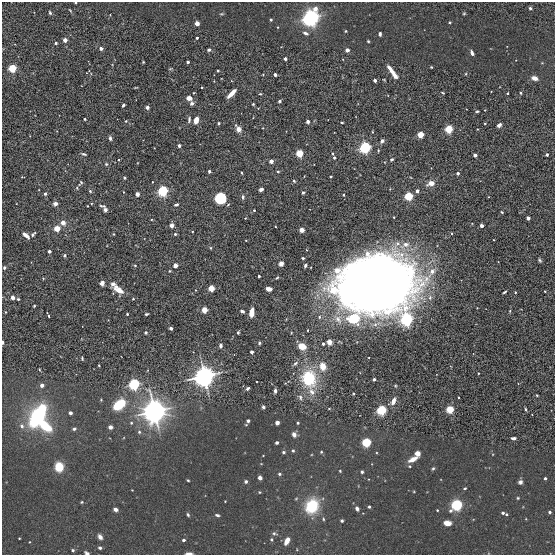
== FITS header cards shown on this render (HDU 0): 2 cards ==
NAXIS1  =                  553
NAXIS2  =                  553

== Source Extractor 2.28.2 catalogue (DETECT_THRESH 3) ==
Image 553 x 553 px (HDU 0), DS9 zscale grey, 1 PNG px = 1 image px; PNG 557 x 557 px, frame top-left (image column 1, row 553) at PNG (2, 2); no overlay
Background 0.00157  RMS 0.01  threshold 0.0308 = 3 sigma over >= 5 px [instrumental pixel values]
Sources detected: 233; all 233 listed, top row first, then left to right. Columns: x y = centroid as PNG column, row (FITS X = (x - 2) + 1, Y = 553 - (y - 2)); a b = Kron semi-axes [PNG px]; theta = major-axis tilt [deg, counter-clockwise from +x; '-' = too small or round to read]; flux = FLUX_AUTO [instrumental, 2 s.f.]
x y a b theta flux
75 2 3 2 - 0.68
530 8 3 3 - 1.2
315 9 4 4 - 5.2
50 13 5 3 - 0.94
464 13 5 3 - 0.54
311 18 5 5 - 460
271 20 3 2 - 0.79
450 22 3 3 - 1.2
197 23 3 3 - 7.2
345 31 3 3 - 0.55
305 33 6 3 -17 1.4
380 34 4 3 - 1.5
197 38 3 2 - 0.68
65 40 3 3 - 7.2
368 41 3 3 - 0.61
56 43 3 3 - 1.4
101 48 3 3 - 3.5
209 50 4 4 - 1.1
347 50 3 3 - 4.1
472 53 5 3 - 1.8
285 59 3 3 - 2.6
188 62 3 3 - 1.8
431 67 2 2 - 0.51
12 68 4 4 - 70
218 71 3 2 - 0.64
391 71 11 4 -52 5.1
275 75 3 3 - 1.2
395 76 7 4 -42 2.6
534 78 6 5 - 3.3
375 80 3 3 - 3.8
231 93 9 3 46 7.5
443 93 3 2 - 0.51
507 93 3 2 - 0.48
521 93 3 3 - 0.7
260 94 4 3 - 0.57
189 98 5 4 - 4.7
279 101 3 3 - 1.2
192 103 5 4 - 1.6
253 104 3 2 - 0.55
123 105 4 3 - 1.3
147 107 3 3 - 1.9
477 111 3 3 - 0.72
85 119 3 2 - 0.65
189 119 8 4 85 1.3
196 120 5 4 - 7.1
126 121 4 3 - 0.54
308 121 4 4 - 1.9
219 123 3 2 - 0.68
342 123 3 2 - 0.63
485 123 3 2 - 0.44
499 125 4 3 - 3.1
238 129 8 5 -55 3.5
449 129 4 4 - 68
372 132 3 2 - 0.52
420 134 4 3 - 33
110 138 5 3 - 1.4
382 141 5 4 - 1.7
179 146 3 3 - 2.4
365 147 4 4 - 240
378 150 3 2 - 0.62
299 153 4 4 - 54
332 153 3 2 - 0.55
84 154 5 3 - 0.96
475 155 3 3 - 4.1
547 155 3 3 - 0.88
334 157 4 3 - 0.9
392 159 5 4 - 0.75
271 161 3 3 - 6.5
106 164 4 4 - 0.87
209 171 3 3 - 1.1
278 172 3 3 - 0.68
242 173 3 2 - 0.45
458 173 3 3 - 2.8
331 176 3 3 - 1.2
124 178 3 3 - 1.4
294 181 5 3 - 0.66
81 183 8 5 55 1.3
431 183 8 5 18 4.7
261 189 4 3 - 1.9
90 191 4 4 - 0.78
163 191 4 4 - 180
417 191 3 3 - 3.9
303 192 4 3 - 1.1
45 194 5 4 - 1
137 194 3 3 - 8.1
344 195 3 3 - 1.3
408 196 4 4 - 93
243 197 5 4 - 1.5
221 198 8 8 - 30
55 204 5 4 - 1.8
176 205 4 3 - 1.3
105 210 6 4 -59 2.5
254 210 3 3 - 0.76
502 212 3 2 - 0.55
394 217 2 2 - 0.54
245 218 3 2 - 0.41
528 218 3 3 - 3.4
63 223 6 5 - 3.2
171 225 3 3 - 8.4
481 226 3 3 - 4.1
57 228 4 3 - 27
302 230 4 4 - 4
33 234 6 3 45 1.3
113 234 4 2 - 0.48
175 234 3 3 - 1.2
26 235 8 4 -40 3.5
406 244 8 7 - 4
211 248 4 3 - 0.59
49 251 3 3 - 2.7
64 255 4 3 - 0.94
303 258 3 3 - 0.83
540 260 5 4 - 0.9
281 264 4 4 - 4.2
135 265 4 3 - 0.52
175 265 3 3 - 10
305 265 4 3 - 1.4
4 268 4 3 - 0.92
259 276 3 3 - 1.4
102 283 5 4 - 2.3
113 284 6 5 - 2.3
375 284 63 48 0 760
211 288 4 3 - 30
269 289 5 4 - 5.1
119 290 13 6 -35 6.2
333 290 4 4 - 23
545 291 3 3 - 0.73
504 292 4 2 - 0.87
515 292 3 2 - 0.52
13 297 4 4 - 2.1
18 299 3 3 - 0.65
133 299 3 3 - 0.64
34 306 3 3 - 0.73
204 310 4 3 - 22
242 311 4 3 - 1.7
5 312 3 2 - 0.46
251 313 7 4 85 8.5
127 314 3 3 - 0.65
146 314 4 2 - 0.76
49 316 2 2 - 0.74
319 317 5 5 - 1.2
338 319 14 9 -55 6.2
353 319 12 10 0 24
407 319 4 4 - 230
171 328 3 3 - 3.5
146 332 3 3 - 1.1
238 332 3 3 - 1.7
2 342 4 2 - 1.2
329 342 4 4 - 6.4
259 343 4 3 - 1
323 344 3 3 - 2.1
221 346 4 3 - 2.7
302 346 5 4 - 13
252 352 3 3 - 5
82 358 4 3 - 0.72
295 363 7 5 44 1.5
99 365 2 2 - 0.48
323 366 6 5 - 8.3
478 373 3 2 - 0.45
204 376 8 7 - 310
309 378 16 13 -84 32
374 379 3 3 - 1
134 384 4 4 - 210
42 385 4 4 - 2.6
247 389 4 3 - 1.4
275 391 5 3 - 1.6
312 392 10 7 -40 4
537 395 4 3 - 0.49
300 397 8 5 -73 1.5
458 397 2 2 - 0.44
393 401 7 4 69 4.8
119 405 10 6 39 25
263 407 4 3 - 1.1
450 409 4 4 - 56
525 409 5 3 - 0.65
381 410 4 4 - 140
154 411 8 8 - 500
70 413 3 3 - 2.5
38 416 14 6 59 110
248 421 3 3 - 2.2
277 423 3 3 - 5.5
298 423 3 2 - 0.75
22 426 6 5 - 1.7
45 426 14 8 -41 19
110 427 4 4 - 2.1
74 429 4 4 - 1.2
139 432 5 4 - 0.91
294 434 5 4 - 2.9
514 438 4 3 - 3
277 442 3 3 - 1.2
366 442 4 4 - 93
293 451 4 3 - 0.82
283 452 4 3 - 0.88
321 452 3 3 - 0.53
417 453 4 4 - 5.6
413 459 10 5 27 5.2
59 467 7 6 - 13
433 468 4 4 - 0.8
340 471 3 2 - 0.49
362 472 3 3 - 1
279 474 4 3 - 0.83
260 478 4 3 - 2.7
545 478 3 3 - 1.2
188 480 4 2 - 0.56
246 482 4 4 - 1.3
520 482 5 5 - 1.6
132 490 2 2 - 0.31
518 498 4 3 - 0.52
225 501 2 2 - 0.34
82 502 4 3 - 0.57
456 505 4 4 - 220
312 506 11 9 59 29
369 507 3 3 - 1.2
116 509 4 3 - 2.3
357 509 4 4 - 1.5
437 510 3 2 - 0.5
549 512 3 3 - 1.3
503 513 4 3 - 1.5
506 514 3 2 - 0.78
188 515 5 3 - 0.88
217 515 5 3 - 1
323 519 5 3 - 0.57
342 521 3 3 - 1
447 523 6 5 - 4.8
274 533 5 5 - 1
100 537 6 4 -53 2.2
19 538 3 2 - 0.42
271 539 4 4 - 0.81
183 540 4 3 - 1.1
287 541 8 5 63 4.6
100 548 4 3 - 1.2
73 550 4 3 - 0.79
87 553 5 3 - 1.5
189 553 7 3 -1 1.7
At the frame edge (FLAGS 8, measured only in part): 4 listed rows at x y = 75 2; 2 342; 87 553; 189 553